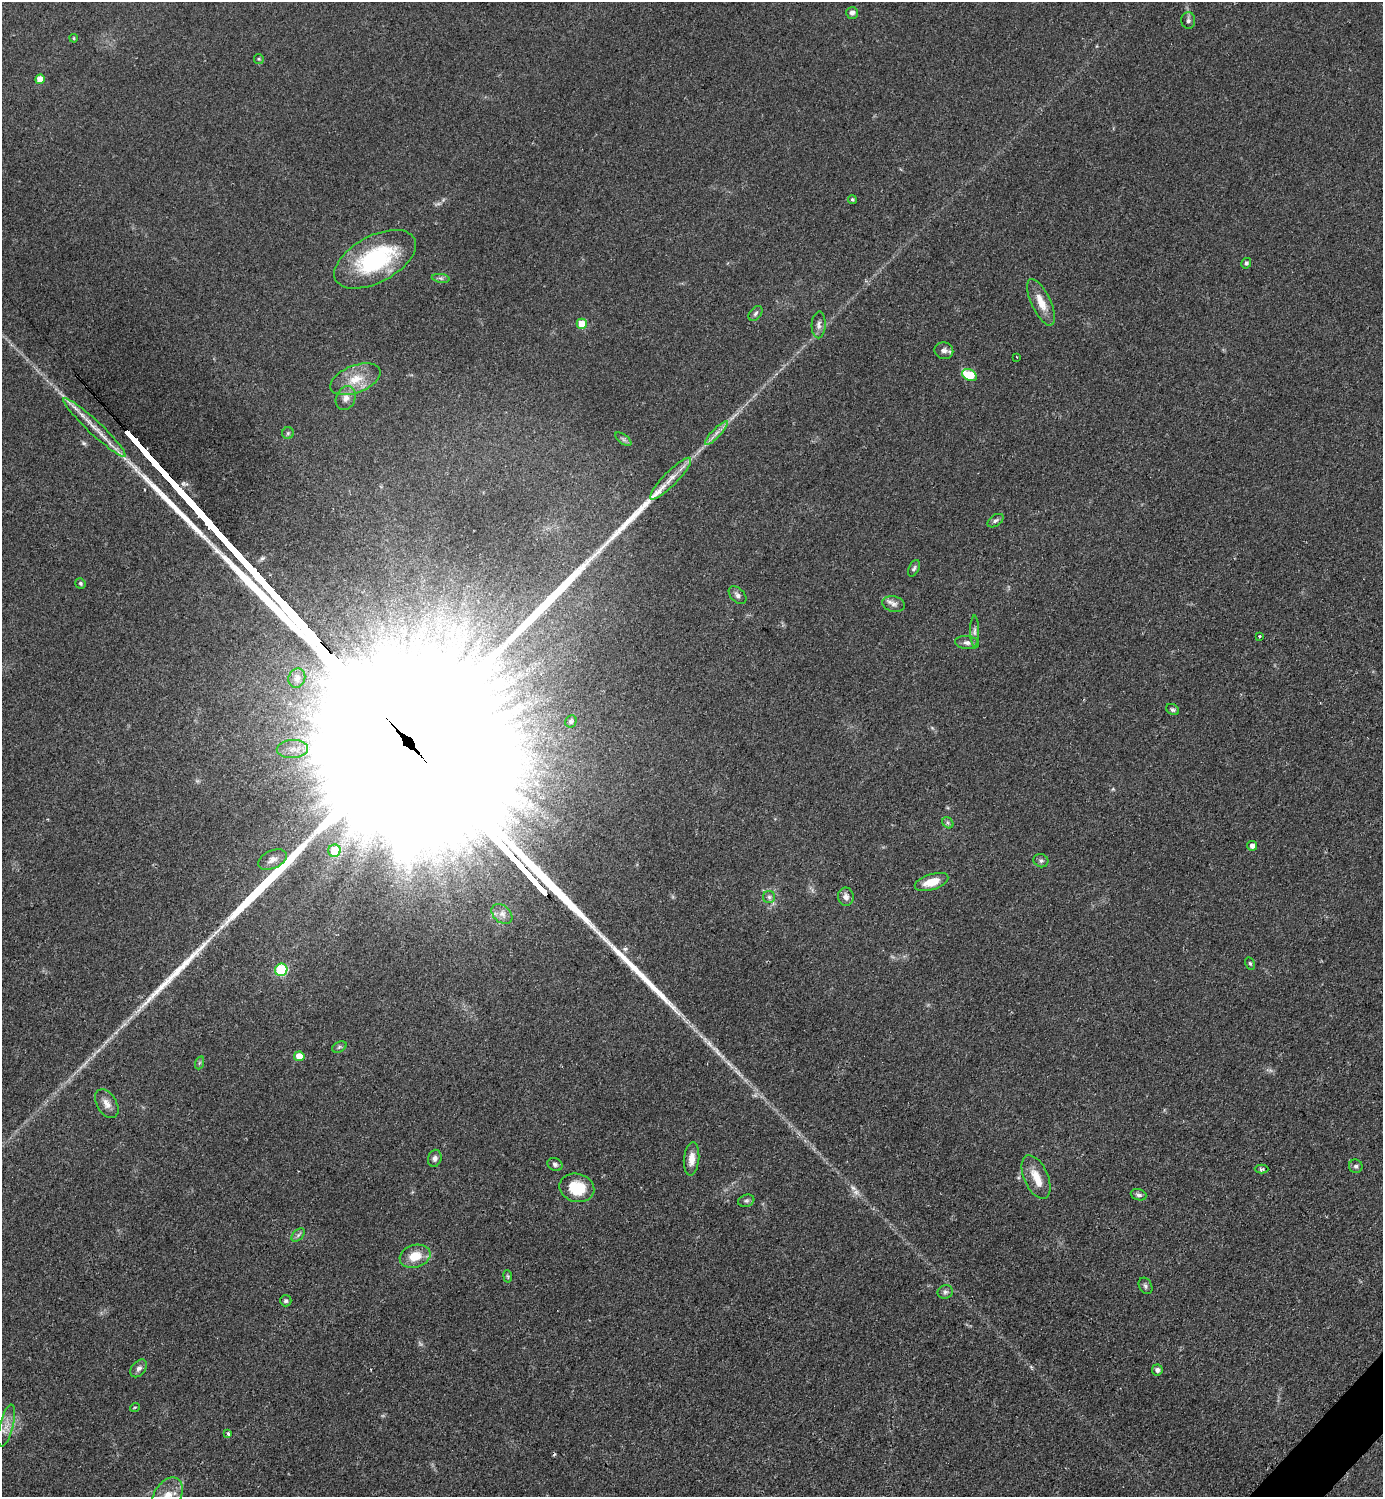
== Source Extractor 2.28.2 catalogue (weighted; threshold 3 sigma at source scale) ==
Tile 6 of 4 x 4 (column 2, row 2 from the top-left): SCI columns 1695-3075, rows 2999-4493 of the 6005 x 6005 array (HDU 1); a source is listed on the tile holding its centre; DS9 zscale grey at full resolution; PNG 1385 x 1499 px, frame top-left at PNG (2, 2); each listed source drawn as its Kron ellipse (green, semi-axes under 4 px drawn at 4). Shown black and unused: <1% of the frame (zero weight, under 2 of 3 exposures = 1% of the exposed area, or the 3 px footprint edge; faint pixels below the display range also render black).
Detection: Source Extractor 2.28.2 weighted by HDU 2 'WHT'; one run over the whole footprint, this tile lists its part. Background 0.0799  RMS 0.0075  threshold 0.0337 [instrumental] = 3 sigma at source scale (4.5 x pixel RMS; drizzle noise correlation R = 1.50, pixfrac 1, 0.05/0.05 arcsec/px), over >= 5 px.
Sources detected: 75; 1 cosmic-ray / hot-pixel residue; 2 long thin detections or spike segments (spike, bleed or trail) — neither listed nor drawn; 1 inside a brighter listed object's ellipse — not listed separately; the other 71 listed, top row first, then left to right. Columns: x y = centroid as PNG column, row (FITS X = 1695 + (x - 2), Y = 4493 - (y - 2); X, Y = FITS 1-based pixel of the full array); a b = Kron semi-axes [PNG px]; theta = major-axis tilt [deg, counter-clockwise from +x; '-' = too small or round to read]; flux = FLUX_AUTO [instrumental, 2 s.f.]
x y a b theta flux
852 13 6 6 - 2.7
1188 20 8 7 - 2
74 38 4 3 - 0.9
259 59 5 5 - 0.96
40 79 5 5 - 10
852 199 4 4 - 1.3
375 259 44 23 28 81
1246 263 5 4 - 1.9
441 278 9 4 -9 1.8
1041 302 25 9 -65 11
755 313 8 5 51 1.6
582 324 5 5 - 15
819 325 13 7 88 3.2
944 351 9 8 - 3.5
1017 357 2 2 - 0.75
969 375 8 5 -26 26
355 379 26 13 21 17
346 398 12 9 66 5.3
94 427 42 6 -43 14
288 433 6 6 - 1.4
716 433 16 4 46 4.1
623 439 9 4 -36 1.8
671 479 28 7 45 9.8
995 521 9 5 35 2
914 568 9 5 63 1.7
80 583 5 5 - 1.2
737 595 10 6 -44 2.7
893 604 11 7 -14 3.7
975 631 15 4 90 2.8
1259 636 3 3 - 2.6
967 643 12 6 -5 3.5
297 678 10 8 68 3.7
1173 710 7 5 -31 1.5
571 721 6 5 - 1.6
292 749 16 9 3 8.8
948 823 6 5 - 1.4
1252 846 5 4 - 3.6
334 851 6 6 - 22
272 860 15 9 24 4.8
1041 861 7 6 - 1.9
931 882 17 7 18 14
769 897 6 6 - 1.8
846 897 9 8 - 4.1
502 914 12 8 -42 4.5
1250 963 6 4 -62 1.1
281 970 6 6 - 46
339 1047 8 5 25 1.4
299 1056 5 5 - 12
199 1063 7 4 71 1.1
107 1104 16 9 -59 5.7
435 1158 9 6 71 2.8
692 1159 16 7 85 7.5
555 1164 8 6 -25 2
1356 1166 7 6 - 1.9
1262 1169 7 4 -1 1.6
1036 1177 23 12 -66 12
577 1188 17 14 -14 24
1139 1195 8 5 -18 2.1
746 1201 8 6 18 1.8
298 1235 8 5 45 1.9
415 1256 15 11 17 14
508 1276 6 4 -82 1
1145 1286 9 6 -62 1.9
945 1292 8 6 19 2
286 1301 6 5 - 1.5
139 1368 10 6 50 3
1157 1370 5 5 - 2.2
135 1407 5 3 - 0.68
7 1426 21 7 76 7.1
228 1434 3 3 - 1.9
167 1496 20 13 60 14
Overlapping masked pixels (flux is a lower limit): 1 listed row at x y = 94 427
Isophote crosses this tile's border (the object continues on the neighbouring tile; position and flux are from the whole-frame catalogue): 1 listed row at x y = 167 1496